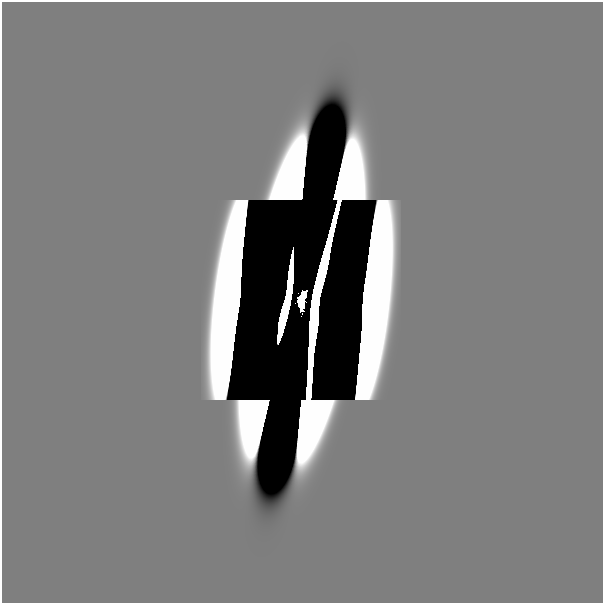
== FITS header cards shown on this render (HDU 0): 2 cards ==
NAXIS1  =                  601
NAXIS2  =                  601

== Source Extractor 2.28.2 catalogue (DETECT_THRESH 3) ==
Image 601 x 601 px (HDU 0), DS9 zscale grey, 1 PNG px = 1 image px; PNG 605 x 605 px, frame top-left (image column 1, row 601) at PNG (2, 2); no overlay
Background 0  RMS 3.5e-32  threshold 1.06e-31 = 3 sigma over >= 5 px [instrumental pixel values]
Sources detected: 6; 5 with non-positive FLUX_AUTO (blend fragments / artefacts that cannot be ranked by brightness) are not listed; the other 1 listed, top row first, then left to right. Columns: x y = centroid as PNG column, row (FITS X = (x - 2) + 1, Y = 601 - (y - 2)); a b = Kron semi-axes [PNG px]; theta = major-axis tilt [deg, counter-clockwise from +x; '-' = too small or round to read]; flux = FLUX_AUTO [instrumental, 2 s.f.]
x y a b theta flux
302 300 18 7 82 2.6
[5 non-positive-flux detections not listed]